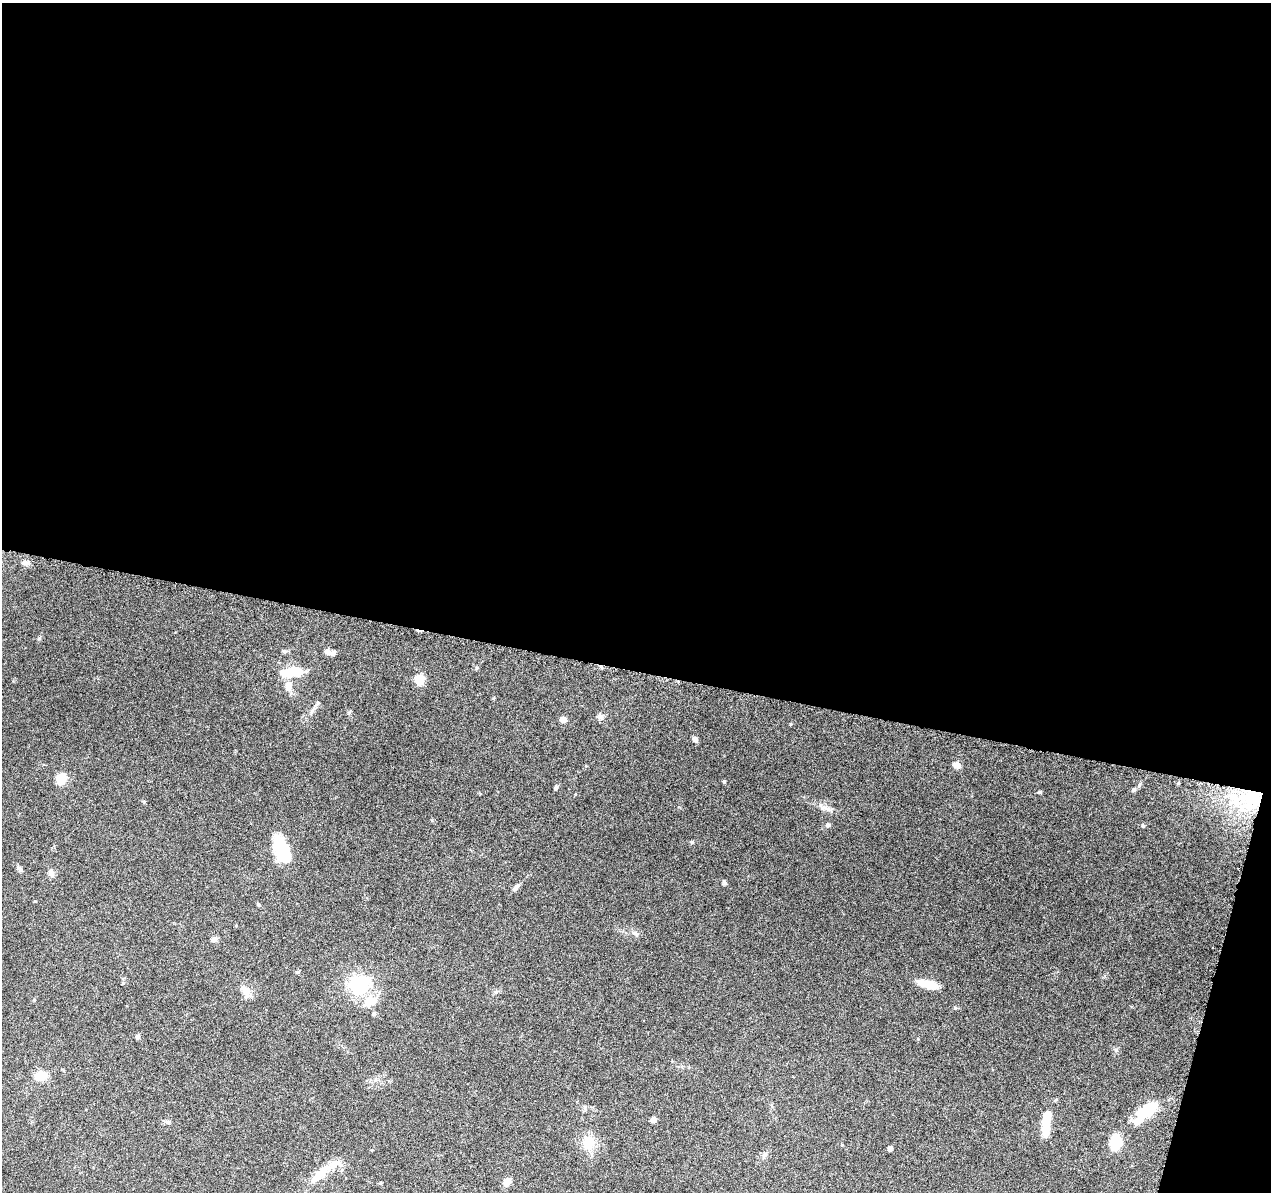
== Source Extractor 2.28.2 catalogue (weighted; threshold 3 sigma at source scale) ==
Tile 4 of 4 x 4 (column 4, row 1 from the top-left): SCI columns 3833-5101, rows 3875-5064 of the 5116 x 5307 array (HDU 1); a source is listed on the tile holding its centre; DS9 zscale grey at full resolution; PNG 1273 x 1194 px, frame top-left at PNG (2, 3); no overlay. Shown black and unused: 58% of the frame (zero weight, under 9 of 18 exposures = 2% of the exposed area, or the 3 px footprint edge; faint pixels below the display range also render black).
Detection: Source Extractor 2.28.2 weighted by HDU 2 'WHT'; one run over the whole footprint, this tile lists its part. Background 0.116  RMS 0.0038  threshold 0.0155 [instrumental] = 3 sigma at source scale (4.09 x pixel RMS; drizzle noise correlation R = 1.36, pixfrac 0.8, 0.0396/0.0396 arcsec/px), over >= 5 px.
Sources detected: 61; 4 inside a brighter object's white glare — not listed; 5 inside a brighter listed object's ellipse — not listed separately; the other 52 listed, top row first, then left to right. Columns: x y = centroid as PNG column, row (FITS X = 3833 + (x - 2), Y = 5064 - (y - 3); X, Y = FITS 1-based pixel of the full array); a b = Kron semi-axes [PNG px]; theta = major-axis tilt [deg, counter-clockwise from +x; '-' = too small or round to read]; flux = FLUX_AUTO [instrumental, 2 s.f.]
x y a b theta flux
26 563 12 6 -2 1.5
284 651 6 5 - 0.55
327 652 12 6 -29 1.2
476 668 5 3 - 0.37
295 671 22 12 -9 7.2
420 679 5 5 - 18
289 686 10 7 88 3.5
316 706 22 3 59 1.3
600 717 9 6 -27 1.2
563 720 5 4 - 3.1
695 739 7 6 - 1.1
956 765 9 6 -19 2.3
61 779 6 5 - 21
724 781 4 4 - 0.51
1178 783 5 4 - 0.38
1139 785 8 5 69 0.7
556 787 6 4 70 0.63
1133 790 6 5 - 0.8
1039 792 5 4 - 0.38
1256 795 83 30 28 23
825 808 24 6 -22 2.4
828 825 6 6 - 0.85
1143 825 5 5 - 0.53
692 842 5 4 - 0.38
282 850 29 14 -70 17
20 869 9 5 -52 1
51 873 10 7 -79 1.5
725 883 6 5 - 0.61
516 887 11 5 48 1.3
35 901 4 3 - 0.26
635 933 10 6 -34 1.1
214 939 7 5 16 1.3
297 972 5 4 - 0.47
123 983 6 4 -72 0.39
928 984 23 8 -14 6.9
359 985 9 9 - 48
245 990 17 9 -47 2.8
34 1000 4 4 - 0.43
370 1001 21 14 22 5.5
955 1008 5 5 - 0.43
138 1036 6 5 - 0.87
41 1076 11 7 12 8.1
1147 1111 23 12 33 13
653 1120 6 5 - 1.7
168 1122 6 5 - 0.74
1045 1128 16 8 89 7.2
1116 1141 16 11 84 9.1
589 1143 20 16 -86 6.6
890 1148 4 4 - 1.3
764 1155 11 6 57 1.1
320 1174 42 10 42 7.3
507 1182 10 8 60 2.3
Overlapping masked pixels (flux is a lower limit): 1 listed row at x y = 1256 795
Unlisted compact peaks at least as high as the median listed source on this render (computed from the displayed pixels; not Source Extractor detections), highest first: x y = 39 638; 790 724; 1116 1050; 349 712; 144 802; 432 820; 918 1039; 493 698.